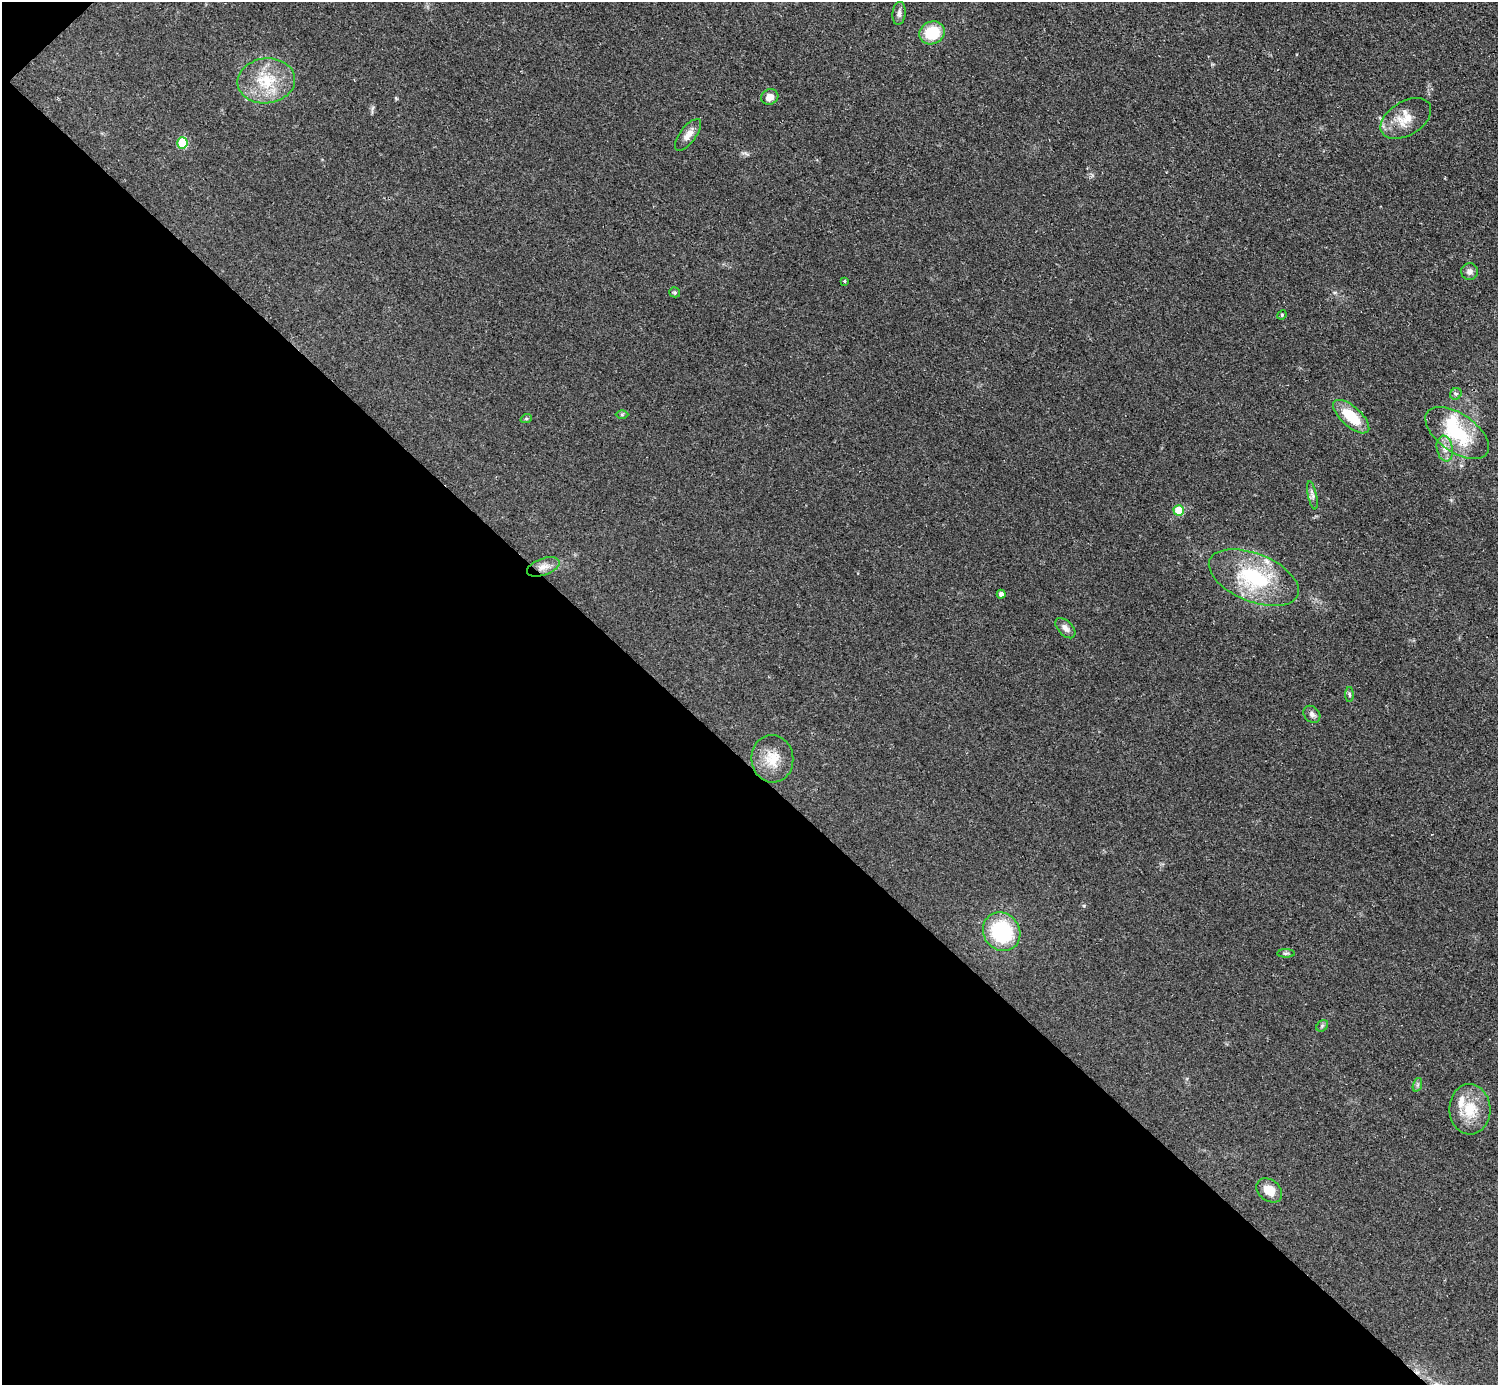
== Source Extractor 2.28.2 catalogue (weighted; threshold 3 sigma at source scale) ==
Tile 9 of 4 x 4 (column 1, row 3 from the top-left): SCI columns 8-1503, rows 1690-3072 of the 5993 x 5993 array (HDU 1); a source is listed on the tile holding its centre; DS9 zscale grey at full resolution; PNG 1500 x 1387 px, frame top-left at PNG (2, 2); each listed source drawn as its Kron ellipse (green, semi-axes under 4 px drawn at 4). Shown black and unused: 45% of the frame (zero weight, under 2 of 3 exposures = <1% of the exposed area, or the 3 px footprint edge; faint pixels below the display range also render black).
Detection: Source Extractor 2.28.2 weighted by HDU 2 'WHT'; one run over the whole footprint, this tile lists its part. Background 0.0508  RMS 0.0077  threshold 0.0346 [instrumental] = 3 sigma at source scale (4.5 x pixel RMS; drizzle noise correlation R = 1.50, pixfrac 1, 0.05/0.05 arcsec/px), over >= 5 px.
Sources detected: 34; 1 inside a brighter object's white glare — neither listed nor drawn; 1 inside a brighter listed object's ellipse — not listed separately; the other 32 listed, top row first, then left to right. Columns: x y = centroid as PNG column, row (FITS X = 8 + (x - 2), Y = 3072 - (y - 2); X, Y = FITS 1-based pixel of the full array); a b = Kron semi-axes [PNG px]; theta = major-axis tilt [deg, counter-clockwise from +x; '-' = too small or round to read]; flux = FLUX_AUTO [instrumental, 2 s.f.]
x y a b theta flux
899 13 11 6 82 3.1
932 33 13 11 26 25
266 81 29 22 6 30
770 97 9 7 26 6.2
1406 118 28 17 32 16
688 135 19 8 53 6.7
182 143 5 5 - 33
1470 272 8 8 - 3.3
844 281 3 3 - 0.97
675 292 5 5 - 1.2
1282 315 5 4 - 0.88
1456 394 6 5 - 1.4
622 414 6 4 1 1
1351 417 22 10 -42 25
526 419 6 4 19 0.99
1457 433 36 19 -35 47
1445 449 13 8 -79 5.6
1312 495 14 4 -78 2.8
1179 510 5 5 - 23
543 567 17 8 19 6.4
1254 578 47 24 -22 62
1001 594 4 4 - 3
1065 628 12 7 -46 4.1
1349 695 7 3 -89 1.1
1312 714 9 7 -45 2.9
772 759 24 21 -85 18
1002 932 20 18 -54 60
1286 953 9 3 0 1.3
1322 1026 6 5 - 1.4
1417 1085 7 4 71 1.5
1470 1109 25 20 -89 22
1269 1190 14 10 -38 11